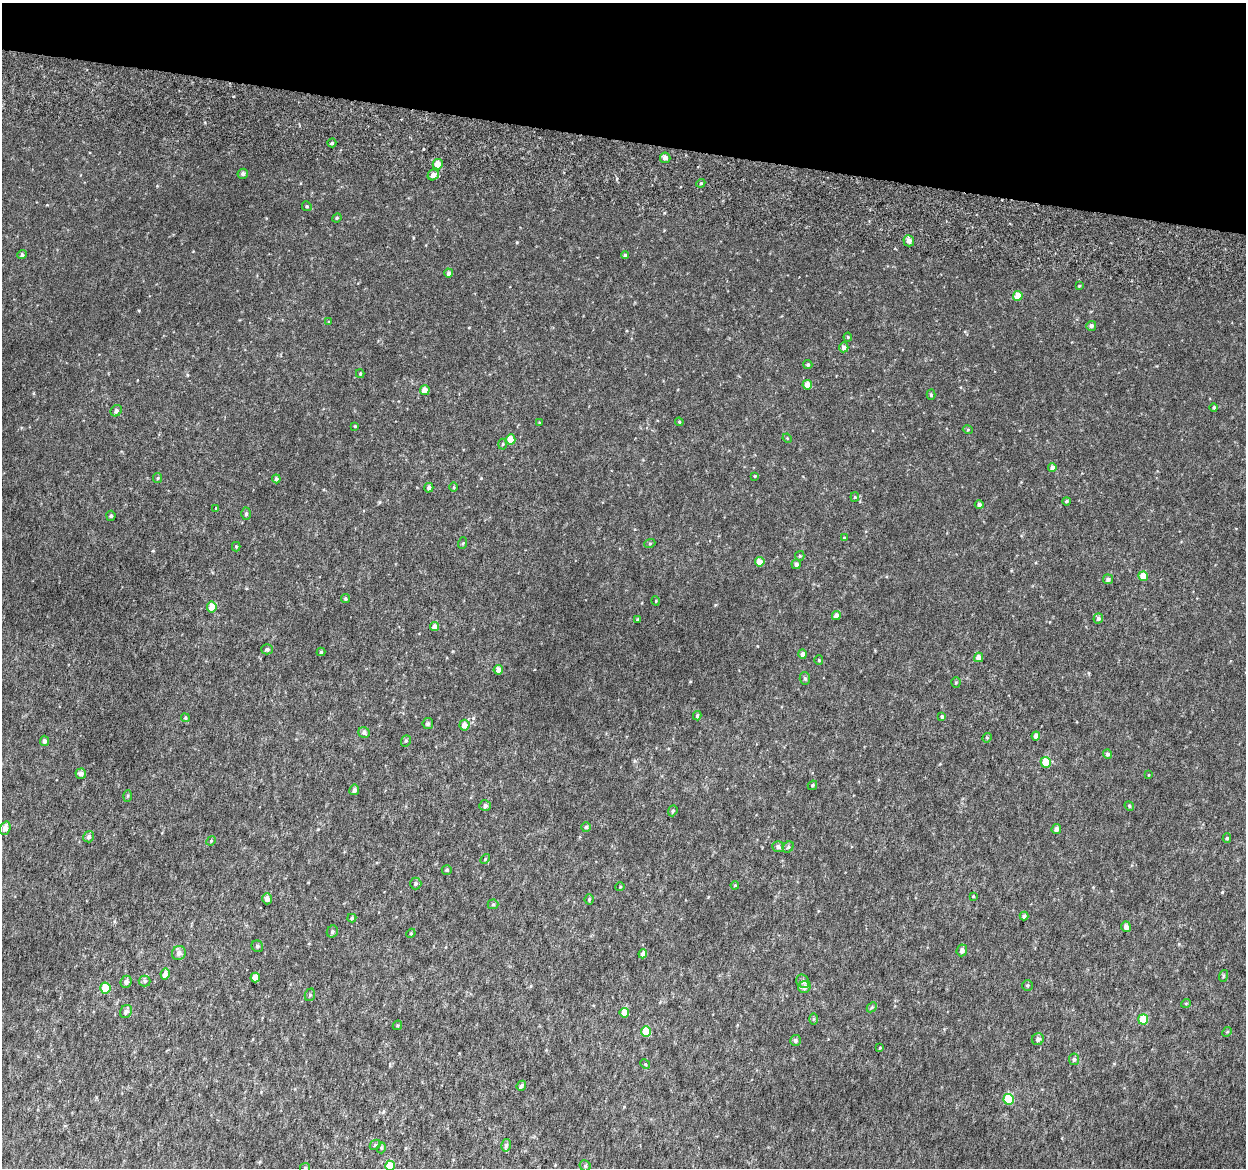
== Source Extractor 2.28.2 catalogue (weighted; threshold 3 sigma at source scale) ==
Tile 2 of 4 x 4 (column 2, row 1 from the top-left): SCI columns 1294-2537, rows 3805-4970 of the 5084 x 5337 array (HDU 1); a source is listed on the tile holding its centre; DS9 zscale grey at full resolution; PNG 1248 x 1170 px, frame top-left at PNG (2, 3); each listed source drawn as its Kron ellipse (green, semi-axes under 4 px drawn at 4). Shown black and unused: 12% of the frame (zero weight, under 6 of 12 exposures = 5% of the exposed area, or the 3 px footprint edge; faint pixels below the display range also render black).
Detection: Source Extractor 2.28.2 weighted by HDU 2 'WHT'; one run over the whole footprint, this tile lists its part. Background 0.00184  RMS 0.0014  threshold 0.00563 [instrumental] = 3 sigma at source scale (4.09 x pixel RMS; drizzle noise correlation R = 1.36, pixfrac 0.8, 0.0396/0.0396 arcsec/px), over >= 5 px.
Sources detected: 147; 1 inside a brighter listed object's ellipse — not listed separately; the other 146 listed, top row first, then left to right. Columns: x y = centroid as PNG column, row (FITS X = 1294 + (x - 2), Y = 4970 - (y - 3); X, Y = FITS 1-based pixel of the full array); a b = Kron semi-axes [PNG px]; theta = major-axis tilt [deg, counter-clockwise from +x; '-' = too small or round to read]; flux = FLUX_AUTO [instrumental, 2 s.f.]
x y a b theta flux
332 143 4 4 - 0.21
665 158 5 5 - 0.58
438 164 5 5 - 1.4
243 174 5 5 - 0.36
433 175 6 5 - 0.7
701 183 4 3 - 0.12
307 206 5 4 - 0.17
337 218 5 4 - 0.15
909 241 6 5 - 0.6
22 255 5 4 - 0.25
625 255 4 4 - 0.18
449 273 4 4 - 0.35
1079 286 3 3 - 0.12
1018 296 5 5 - 1.4
329 322 4 4 - 0.11
1091 326 5 5 - 0.4
848 337 4 4 - 0.12
844 347 5 4 - 0.41
808 365 4 4 - 0.21
360 374 4 4 - 0.13
807 385 5 5 - 0.93
425 390 5 4 - 1.1
931 395 5 4 - 0.14
1214 408 4 4 - 0.16
116 411 6 5 - 0.36
679 422 4 4 - 0.14
540 423 4 3 - 0.13
355 426 4 3 - 0.094
968 430 5 3 - 0.12
787 438 5 4 - 0.11
511 439 5 4 - 1.8
502 444 5 3 - 0.14
1052 468 4 4 - 0.52
755 476 3 3 - 0.1
158 478 5 4 - 0.15
276 479 4 4 - 0.28
454 487 5 3 - 0.12
429 488 5 4 - 0.37
855 497 5 4 - 0.13
1066 501 4 3 - 0.18
979 505 4 4 - 0.34
216 509 3 3 - 0.12
246 514 6 5 - 0.24
111 516 5 4 - 0.2
844 538 4 3 - 0.1
463 543 6 3 71 0.13
650 543 5 3 - 0.13
236 547 4 4 - 0.14
800 556 5 4 - 0.14
760 562 4 4 - 1.2
796 564 5 4 - 0.4
1143 576 5 4 - 1.4
1108 579 5 5 - 0.31
345 599 4 4 - 0.2
656 601 5 3 - 0.1
212 607 5 5 - 1.4
836 616 4 4 - 0.76
1098 618 5 5 - 0.35
637 619 4 3 - 0.13
435 627 4 4 - 0.69
267 649 5 5 - 0.29
321 652 4 4 - 0.15
803 654 4 4 - 0.5
979 657 5 4 - 0.84
819 660 4 4 - 0.11
498 670 5 4 - 0.65
805 678 6 5 - 0.21
956 682 5 4 - 0.16
697 716 4 3 - 0.19
942 716 4 4 - 0.23
185 718 4 4 - 0.13
428 724 5 5 - 0.24
464 725 5 5 - 0.86
364 732 6 5 - 0.37
1036 736 4 4 - 0.68
987 738 5 4 - 0.16
44 741 5 4 - 0.38
406 741 6 5 - 0.2
1107 754 5 4 - 0.28
1046 762 5 5 - 2.1
81 774 5 5 - 0.42
1148 775 4 2 - 0.074
812 785 5 4 - 0.16
354 790 5 5 - 0.46
128 796 6 4 87 0.13
485 806 6 5 - 0.34
1129 806 5 4 - 0.18
673 811 6 4 69 0.18
586 827 5 5 - 0.22
5 828 7 5 72 0.79
1056 829 5 4 - 0.47
89 837 6 5 - 0.35
1227 838 5 4 - 0.18
211 841 5 4 - 0.13
778 847 6 5 - 0.39
788 847 6 5 - 0.21
485 859 6 3 46 0.13
447 870 5 5 - 0.22
416 884 6 5 - 0.23
735 885 4 3 - 0.11
620 887 5 3 - 0.085
973 896 4 3 - 0.1
267 899 5 5 - 0.63
589 899 5 4 - 0.16
493 904 5 5 - 0.16
1024 916 4 4 - 0.31
352 918 4 4 - 0.15
1126 927 5 4 - 0.61
332 932 6 5 - 0.23
411 933 5 3 - 0.11
257 946 6 5 - 0.26
962 950 6 5 - 0.46
179 953 7 6 - 0.48
643 954 5 4 - 0.65
165 974 5 4 - 0.7
1223 976 6 4 72 0.15
255 977 5 4 - 1.2
145 981 6 5 - 0.22
803 981 7 6 - 0.46
126 982 6 5 - 0.45
1028 985 5 5 - 0.19
804 987 6 6 - 0.48
105 988 5 5 - 2.9
310 995 6 5 - 0.22
1186 1003 5 3 - 0.1
872 1007 6 4 45 0.18
126 1011 7 5 57 0.42
624 1013 5 4 - 1.8
813 1019 6 4 89 0.14
1143 1019 5 5 - 3.1
397 1025 5 4 - 0.15
646 1032 5 5 - 2.6
1227 1032 5 4 - 0.13
1038 1039 6 6 - 0.45
795 1040 5 5 - 0.28
880 1048 3 3 - 0.11
1074 1059 6 5 - 0.28
645 1064 5 4 - 0.13
521 1086 5 4 - 0.23
1009 1099 5 5 - 4.6
375 1145 6 4 43 0.16
506 1145 6 5 - 0.27
381 1148 5 4 - 0.14
390 1166 5 5 - 2.3
585 1166 6 5 - 0.23
305 1168 5 5 - 0.19
Isophote crosses this tile's border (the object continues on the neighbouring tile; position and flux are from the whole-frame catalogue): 2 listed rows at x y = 390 1166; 305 1168